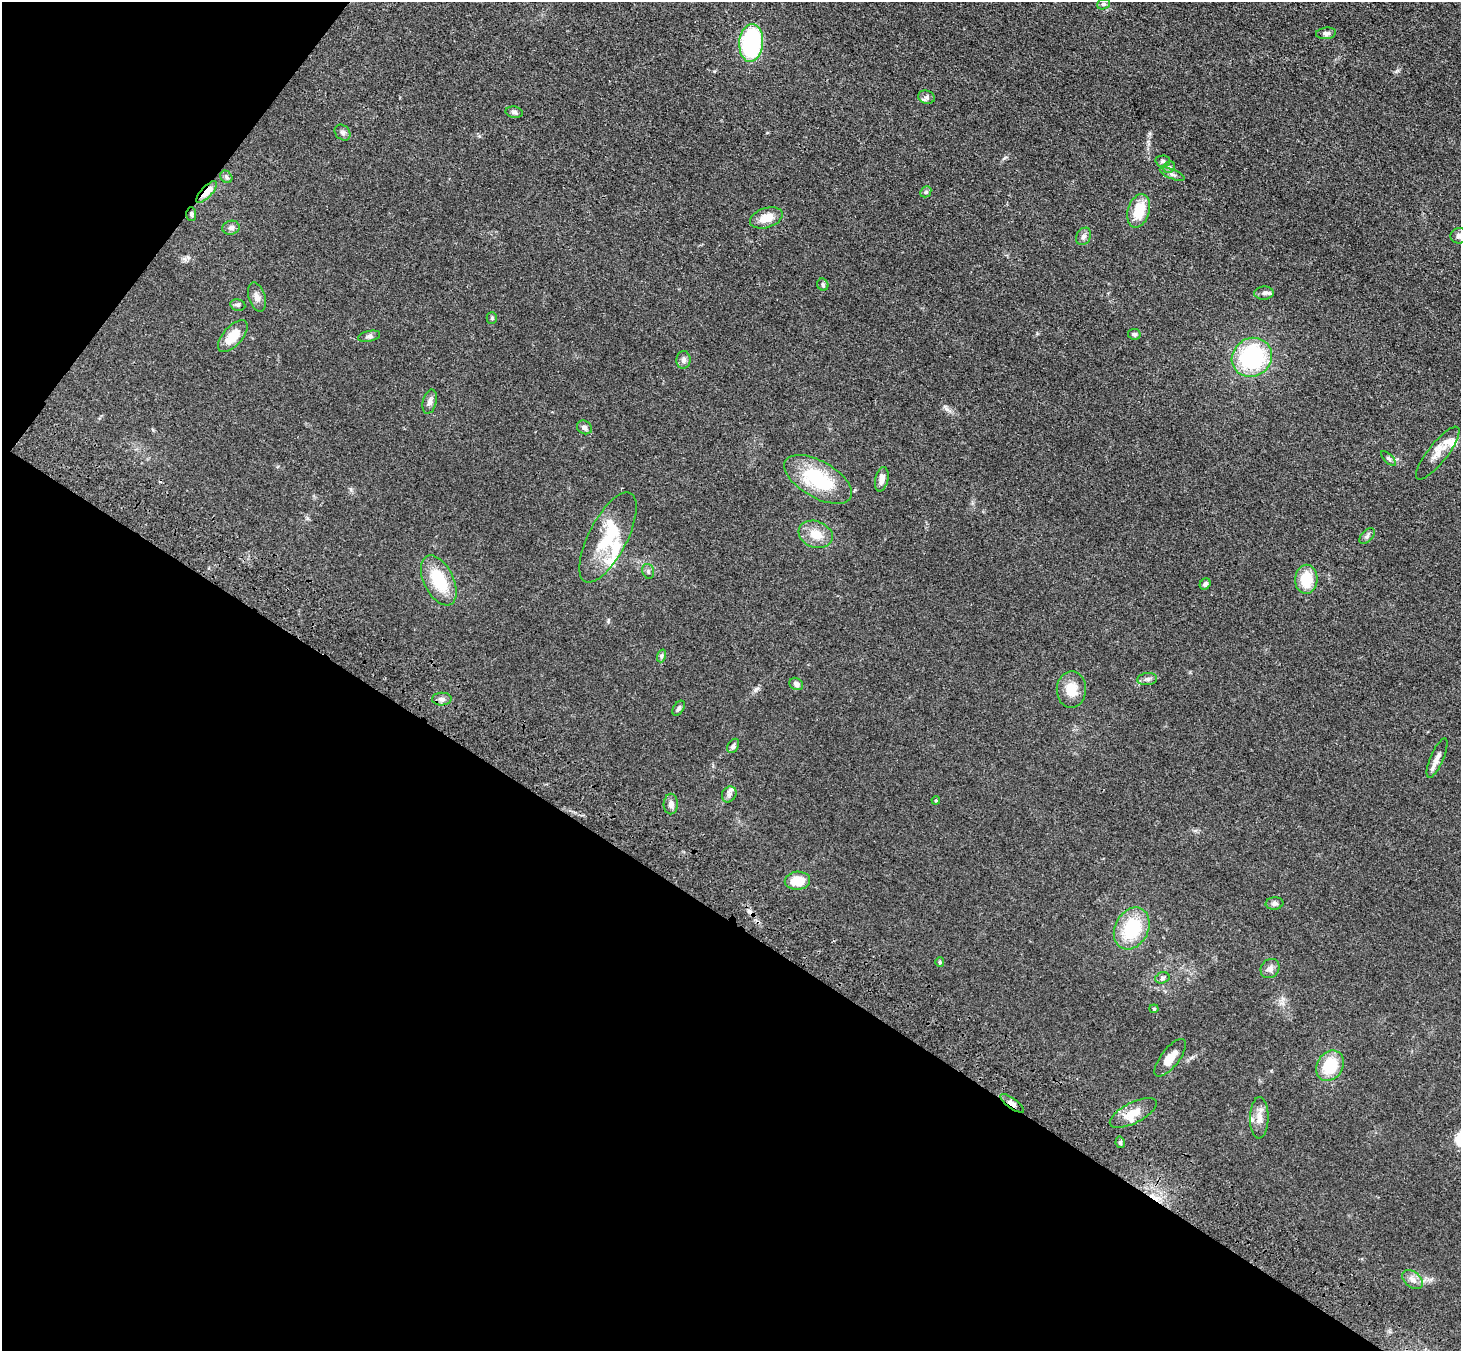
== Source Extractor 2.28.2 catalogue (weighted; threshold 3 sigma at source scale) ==
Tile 9 of 4 x 4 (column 1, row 3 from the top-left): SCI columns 79-1537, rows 1601-2949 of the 5990 x 6038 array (HDU 1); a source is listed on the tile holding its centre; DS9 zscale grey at full resolution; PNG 1463 x 1353 px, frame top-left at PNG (2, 2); each listed source drawn as its Kron ellipse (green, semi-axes under 4 px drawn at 4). Shown black and unused: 36% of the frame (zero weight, under 3 of 4 exposures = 6% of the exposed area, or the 3 px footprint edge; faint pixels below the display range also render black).
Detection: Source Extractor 2.28.2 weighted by HDU 2 'WHT'; one run over the whole footprint, this tile lists its part. Background 0.0389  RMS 0.0045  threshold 0.0204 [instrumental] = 3 sigma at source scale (4.5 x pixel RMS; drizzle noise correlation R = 1.50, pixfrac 1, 0.05/0.05 arcsec/px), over >= 5 px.
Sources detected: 71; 1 cosmic-ray / hot-pixel residue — neither listed nor drawn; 4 inside a brighter listed object's ellipse — not listed separately; the other 66 listed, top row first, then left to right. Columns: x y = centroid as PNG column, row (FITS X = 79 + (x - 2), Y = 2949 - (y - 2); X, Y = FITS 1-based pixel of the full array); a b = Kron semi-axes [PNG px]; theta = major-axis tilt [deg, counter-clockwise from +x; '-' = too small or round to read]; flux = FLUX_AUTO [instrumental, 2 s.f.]
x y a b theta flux
1103 4 6 5 - 0.76
1326 33 10 5 7 1.6
751 43 19 12 85 55
926 97 8 6 -15 1.4
514 112 8 5 -11 1
343 132 9 7 -44 1.3
1163 161 7 5 1 0.94
1169 167 6 5 - 0.95
1172 174 13 4 -23 1.6
226 177 7 5 -46 0.89
207 192 14 5 47 6.5
926 192 6 5 - 0.74
1139 211 17 11 73 11
191 214 7 5 -88 0.85
766 218 17 10 18 6.5
231 228 8 7 - 1.5
1084 236 9 7 57 1.6
1459 236 8 7 - 1.7
823 285 6 5 - 0.87
1264 293 10 6 2 1.5
257 297 15 8 -73 2.6
238 305 7 5 -12 0.93
492 318 5 5 - 0.57
1134 334 6 5 - 0.85
233 336 19 9 48 8.9
369 336 11 5 12 1.2
1252 357 21 19 36 46
683 360 9 7 87 1.7
430 402 12 6 77 1.8
584 427 8 6 -30 1.5
1438 453 33 9 52 5.6
1388 458 10 4 -45 0.92
818 479 37 18 -30 30
882 479 12 6 77 2.9
816 534 17 13 -20 6.9
1367 536 9 5 45 1.2
608 537 50 19 63 24
648 571 7 5 -75 1
1306 579 14 11 87 12
439 580 27 14 -63 17
1205 584 6 5 - 1.3
661 656 7 4 72 0.84
1147 679 10 6 7 1.4
796 684 7 6 - 1.8
1071 690 18 14 88 7.4
442 699 10 6 2 1.7
679 708 8 5 57 1
733 746 7 5 60 1.1
1437 758 21 6 66 2.9
729 794 8 7 - 1.4
936 800 4 4 - 0.45
671 804 10 7 89 2.1
797 881 13 9 4 8.6
1274 903 9 6 5 1.3
1132 928 22 16 62 25
940 962 5 4 - 0.56
1270 969 10 9 - 2.2
1162 978 7 5 18 0.97
1154 1009 4 4 - 0.53
1170 1058 23 9 52 5.9
1330 1066 16 13 58 16
1012 1103 14 5 -36 2.3
1133 1113 26 10 27 7.7
1259 1118 21 9 89 4.5
1120 1142 6 4 -77 0.77
1413 1280 12 7 -39 2.5
Overlapping masked pixels (flux is a lower limit): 3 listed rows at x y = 207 192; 191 214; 1012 1103
Isophote crosses this tile's border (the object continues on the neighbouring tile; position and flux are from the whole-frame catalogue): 1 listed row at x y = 1459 236